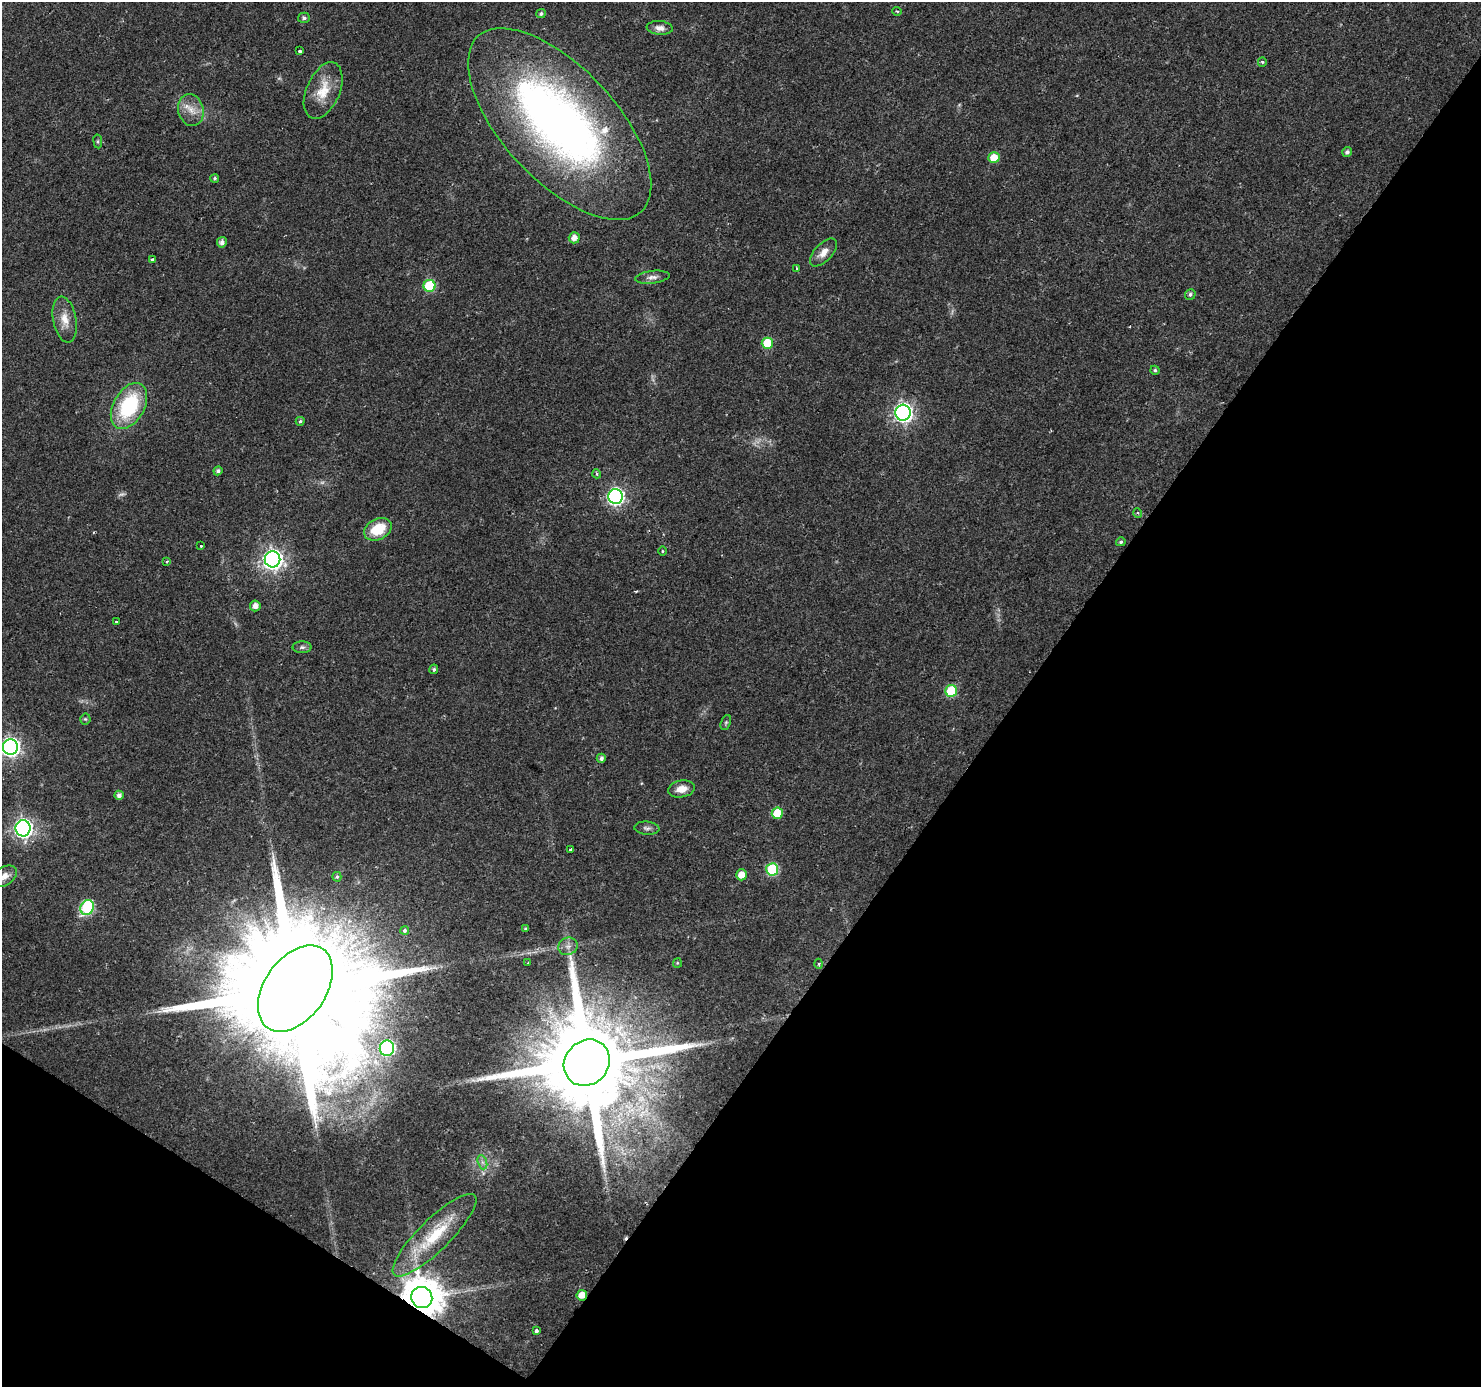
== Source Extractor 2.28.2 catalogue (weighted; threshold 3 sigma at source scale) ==
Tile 15 of 4 x 4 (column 3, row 4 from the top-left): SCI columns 2958-4436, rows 186-1570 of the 5920 x 5979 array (HDU 1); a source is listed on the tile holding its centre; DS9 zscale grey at full resolution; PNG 1483 x 1389 px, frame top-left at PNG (2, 2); each listed source drawn as its Kron ellipse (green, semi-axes under 4 px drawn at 4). Shown black and unused: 36% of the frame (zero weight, under 2 of 3 exposures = <1% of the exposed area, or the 3 px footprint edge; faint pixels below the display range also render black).
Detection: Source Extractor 2.28.2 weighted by HDU 2 'WHT'; one run over the whole footprint, this tile lists its part. Background 0.0207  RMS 0.0028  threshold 0.0126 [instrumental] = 3 sigma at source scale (4.5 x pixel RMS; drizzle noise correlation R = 1.50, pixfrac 1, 0.0396/0.0396 arcsec/px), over >= 5 px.
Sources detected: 76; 2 too faint to see at this stretch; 1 inside a brighter object's white glare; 1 cosmic-ray / hot-pixel residue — neither listed nor drawn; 1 inside a brighter listed object's ellipse — not listed separately; the other 71 listed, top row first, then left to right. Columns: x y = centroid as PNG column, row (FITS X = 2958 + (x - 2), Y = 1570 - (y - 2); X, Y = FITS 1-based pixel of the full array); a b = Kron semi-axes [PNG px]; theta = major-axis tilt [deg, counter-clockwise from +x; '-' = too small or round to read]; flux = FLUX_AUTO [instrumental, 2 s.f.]
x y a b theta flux
897 11 5 3 - 0.27
541 14 5 4 - 0.6
304 18 6 5 - 0.75
660 28 13 7 -5 1.8
300 51 3 3 - 1.1
1262 62 5 4 - 0.32
323 91 30 16 67 7.1
191 110 16 12 -76 3.6
560 124 120 56 -47 170
98 141 7 4 -83 0.42
1347 152 5 5 - 0.79
994 158 5 5 - 6.1
215 178 4 4 - 0.4
574 238 5 5 - 2.1
222 242 5 5 - 1.1
823 252 17 8 46 2.7
152 259 3 3 - 0.56
797 268 3 3 - 0.36
652 277 17 6 7 1.5
429 286 6 6 - 17
1190 294 5 5 - 0.66
65 320 23 11 -80 4
767 343 5 5 - 9.5
1155 370 4 4 - 0.48
129 406 25 15 61 23
903 413 8 7 - 120
300 421 4 4 - 0.55
218 471 4 4 - 0.84
597 474 5 3 - 0.32
615 497 7 7 - 74
1138 513 5 3 - 0.35
378 529 14 10 27 8.8
1121 542 5 4 - 0.53
200 545 3 3 - 1.3
662 551 5 3 - 0.3
272 559 8 8 - 160
167 562 4 3 - 0.37
255 606 5 5 - 1.9
116 622 3 3 - 0.53
302 647 9 6 0 0.84
434 669 5 4 - 0.56
951 691 6 6 - 15
85 719 5 5 - 0.41
726 723 8 5 70 0.47
10 747 8 7 - 120
601 758 4 4 - 0.89
681 789 13 8 9 3.1
119 795 4 4 - 1.2
777 813 5 5 - 8.4
23 828 8 7 - 120
647 828 12 6 -5 1
571 849 3 3 - 0.78
772 869 6 6 - 21
741 875 5 5 - 3.5
4 876 14 9 32 2.3
337 877 5 4 - 0.47
87 908 8 6 62 33
525 929 4 3 - 0.35
405 930 4 4 - 1.2
568 946 10 8 26 1.5
528 963 3 2 - 0.36
677 963 4 4 - 0.32
819 964 5 3 - 0.37
295 988 48 30 55 21000
387 1048 7 7 - 43
587 1063 24 21 47 8000
482 1162 7 4 -71 0.77
434 1235 56 16 44 15
582 1295 5 5 - 3.2
422 1298 11 10 - 990
536 1331 3 3 - 1.4
Overlapping masked pixels (flux is a lower limit): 4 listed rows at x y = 295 988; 587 1063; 582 1295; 422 1298
Isophote crosses this tile's border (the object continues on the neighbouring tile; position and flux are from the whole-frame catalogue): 2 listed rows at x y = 10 747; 4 876